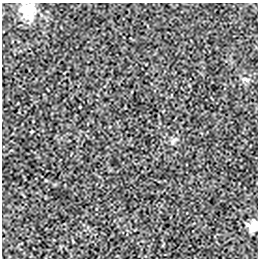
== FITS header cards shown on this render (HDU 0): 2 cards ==
NAXIS1  =                  256 / length of data axis 1
NAXIS2  =                  256 / length of data axis 2

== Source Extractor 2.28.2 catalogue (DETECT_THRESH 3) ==
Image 256 x 256 px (HDU 0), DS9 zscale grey, 1 PNG px = 1 image px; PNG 260 x 260 px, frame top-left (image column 1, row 256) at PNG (2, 3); no overlay
Background -5.87e-05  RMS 0.0021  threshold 0.00616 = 3 sigma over >= 5 px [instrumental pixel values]
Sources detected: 4; all 4 listed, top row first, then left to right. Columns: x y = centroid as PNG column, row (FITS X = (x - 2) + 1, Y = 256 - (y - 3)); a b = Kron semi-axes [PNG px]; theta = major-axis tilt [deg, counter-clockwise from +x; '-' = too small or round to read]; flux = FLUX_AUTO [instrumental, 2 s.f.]
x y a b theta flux
28 11 20 17 -70 2.8
246 79 12 5 -19 0.37
173 141 9 4 60 0.3
253 226 11 9 44 1.2
At the frame edge (FLAGS 8, measured only in part): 1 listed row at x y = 253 226